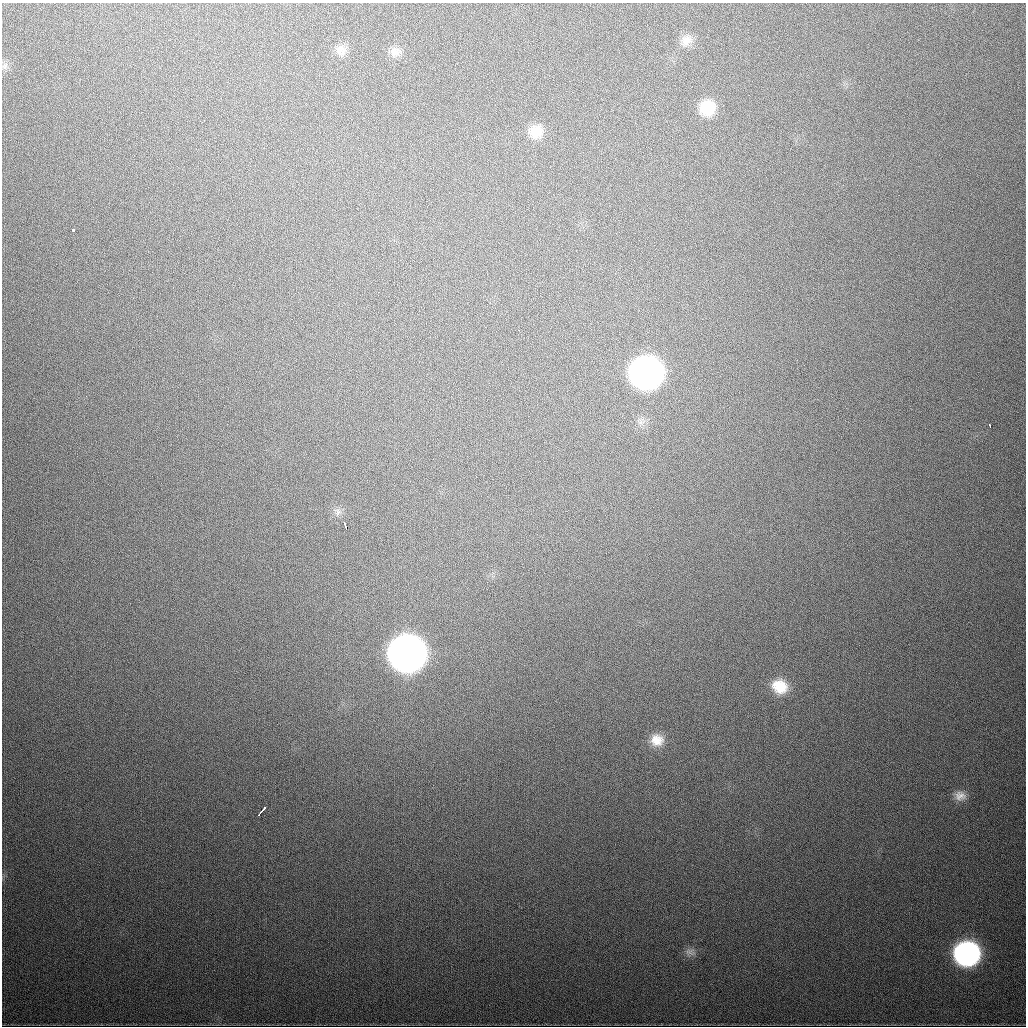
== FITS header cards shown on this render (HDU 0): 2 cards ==
NAXIS1  =                 1024
NAXIS2  =                 1024

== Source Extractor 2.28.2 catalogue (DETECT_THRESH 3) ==
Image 1024 x 1024 px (HDU 0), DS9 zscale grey, 1 PNG px = 1 image px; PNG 1028 x 1028 px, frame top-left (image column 1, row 1024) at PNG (2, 3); no overlay
Background 525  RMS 18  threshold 53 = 3 sigma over >= 5 px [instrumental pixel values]
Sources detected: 19; all 19 listed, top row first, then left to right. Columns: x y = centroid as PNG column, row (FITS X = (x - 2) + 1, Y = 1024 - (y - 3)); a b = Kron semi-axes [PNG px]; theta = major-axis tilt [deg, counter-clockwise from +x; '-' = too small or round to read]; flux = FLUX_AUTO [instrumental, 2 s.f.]
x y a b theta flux
686 40 16 13 48 1.2e+04
340 50 15 13 -55 1.1e+04
395 52 15 12 28 1.1e+04
5 66 11 7 68 5.0e+03
707 108 16 15 - 3.6e+04
536 132 17 16 - 2.2e+04
73 230 3 3 - 5.0e+03
646 372 19 18 - 1.0e+06
990 426 3 2 - 1.9e+03
338 512 11 6 85 5.1e+03
344 523 3 3 - 2.6e+03
346 527 3 3 - 6.2e+03
407 653 19 18 - 2.3e+06
780 686 18 16 -26 3.1e+04
657 740 16 15 - 1.8e+04
960 796 16 13 2 1.2e+04
262 811 10 2 49 7.5e+03
690 952 14 9 -17 7.0e+03
967 953 17 16 - 3.9e+05